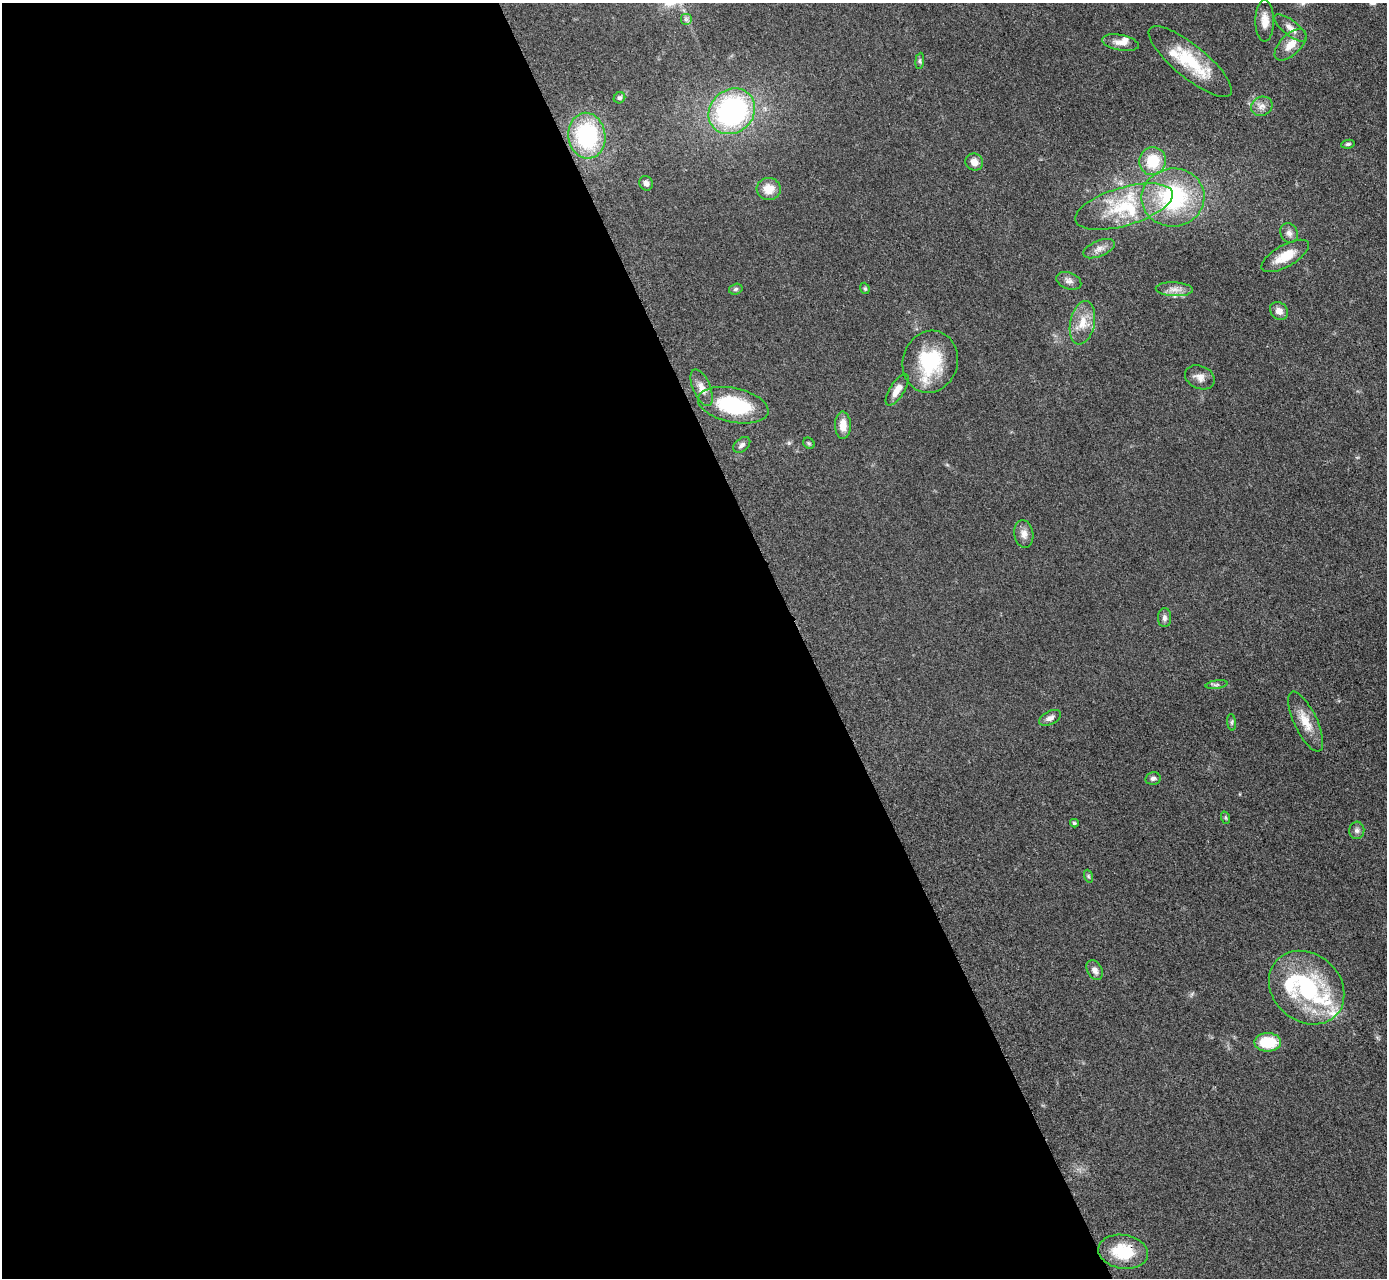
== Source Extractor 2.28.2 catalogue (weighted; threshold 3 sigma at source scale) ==
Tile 9 of 4 x 4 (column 1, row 3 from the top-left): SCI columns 19-1403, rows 1571-2846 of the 5624 x 5584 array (HDU 1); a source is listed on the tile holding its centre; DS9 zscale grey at full resolution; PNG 1389 x 1280 px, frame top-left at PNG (2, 3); each listed source drawn as its Kron ellipse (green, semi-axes under 4 px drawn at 4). Shown black and unused: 58% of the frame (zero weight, under 3 of 5 exposures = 4% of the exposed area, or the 3 px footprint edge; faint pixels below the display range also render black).
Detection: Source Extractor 2.28.2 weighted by HDU 2 'WHT'; one run over the whole footprint, this tile lists its part. Background 0.0524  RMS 0.0056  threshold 0.0251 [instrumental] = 3 sigma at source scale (4.5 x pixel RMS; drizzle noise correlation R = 1.50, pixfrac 1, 0.05/0.05 arcsec/px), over >= 5 px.
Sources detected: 57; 7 inside a brighter listed object's ellipse — not listed separately; the other 50 listed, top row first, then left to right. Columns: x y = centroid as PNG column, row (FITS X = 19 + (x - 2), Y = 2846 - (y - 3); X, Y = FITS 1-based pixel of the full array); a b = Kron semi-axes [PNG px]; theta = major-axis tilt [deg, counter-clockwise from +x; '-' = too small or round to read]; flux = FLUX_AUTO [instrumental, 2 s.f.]
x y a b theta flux
686 19 6 6 - 1.1
1265 21 20 9 -90 6.2
1291 28 20 7 -38 4.4
1120 43 19 7 -11 4.4
1290 45 20 10 45 7.4
920 61 8 4 83 0.96
1190 61 52 16 -40 28
619 98 6 5 - 1.3
1262 106 11 9 22 3.4
732 111 24 21 42 98
587 136 23 18 -82 56
1348 144 6 4 9 0.93
1153 161 14 13 - 17
974 162 9 8 - 3.9
646 183 7 6 - 1.9
769 189 12 11 - 7.7
1173 197 31 29 6 58
1124 207 50 19 16 33
1289 233 10 8 -61 2.8
1099 249 17 8 22 3.7
1285 256 26 11 30 12
1069 281 13 8 -20 2.7
865 288 6 4 -69 0.86
736 289 7 5 17 1.1
1174 289 18 7 -2 4.4
1279 311 10 8 -41 3.7
1082 323 22 12 78 8.9
930 362 31 27 73 34
1200 377 15 11 -23 4.2
702 388 20 8 -67 4.7
897 390 18 7 57 5.4
733 405 36 17 -12 42
843 425 14 8 -88 6.2
809 443 6 5 - 0.86
742 445 10 6 41 1.8
1024 534 14 9 -81 3.8
1164 618 9 6 -89 1.9
1216 685 11 4 9 1.3
1050 718 12 6 28 2.6
1232 722 8 4 -83 1.1
1306 722 32 11 -64 9.8
1153 778 7 6 - 1.7
1226 818 6 4 -71 0.71
1074 823 4 3 - 0.79
1357 830 9 7 83 1.9
1088 876 6 4 -72 0.79
1095 970 10 7 -61 3
1307 988 40 33 -41 64
1268 1042 13 9 -1 19
1123 1252 25 17 -9 21
Overlapping masked pixels (flux is a lower limit): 1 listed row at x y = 1123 1252